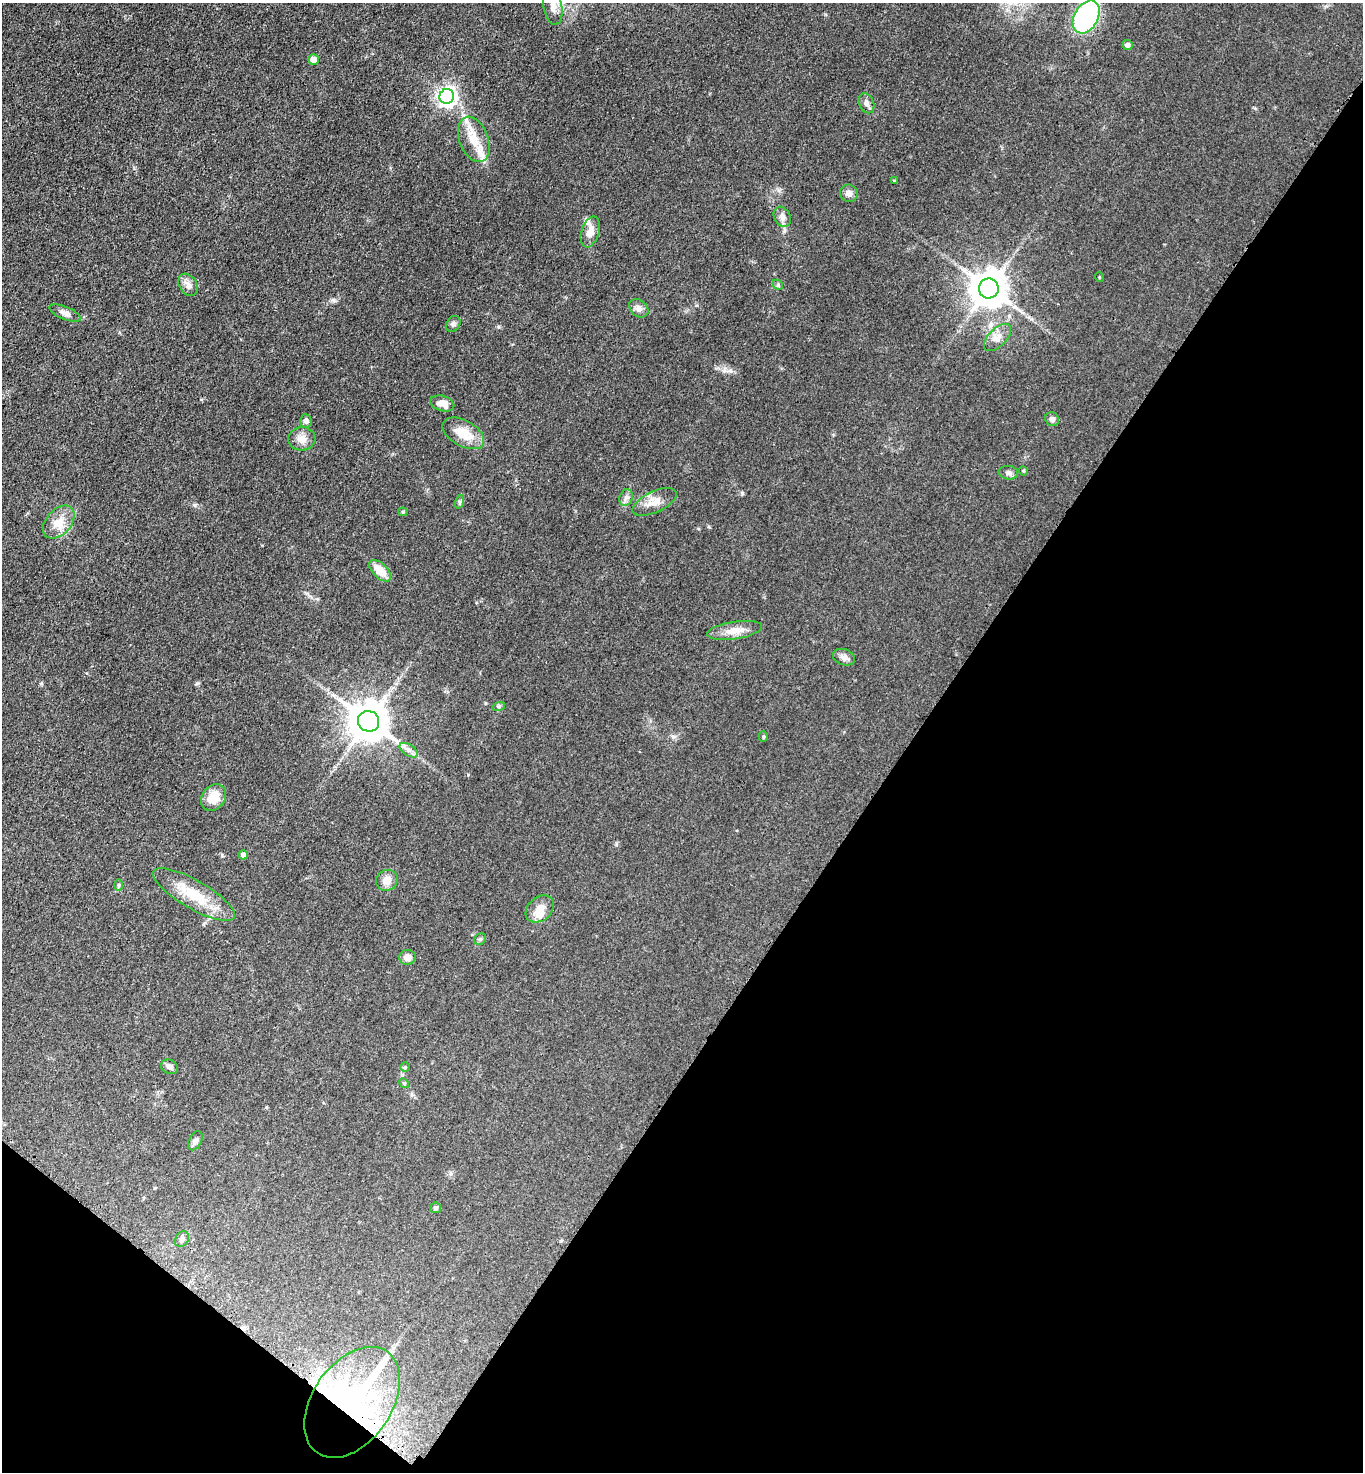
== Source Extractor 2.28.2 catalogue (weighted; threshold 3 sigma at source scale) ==
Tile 15 of 4 x 4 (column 3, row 4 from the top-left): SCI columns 3042-4402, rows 30-1499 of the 5943 x 5939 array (HDU 1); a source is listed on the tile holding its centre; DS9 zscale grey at full resolution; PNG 1365 x 1474 px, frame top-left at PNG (2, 3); each listed source drawn as its Kron ellipse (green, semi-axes under 4 px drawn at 4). Shown black and unused: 37% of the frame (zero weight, under 3 of 4 exposures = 3% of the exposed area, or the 3 px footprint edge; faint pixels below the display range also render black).
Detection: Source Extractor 2.28.2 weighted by HDU 2 'WHT'; one run over the whole footprint, this tile lists its part. Background 0.0414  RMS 0.0059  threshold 0.0268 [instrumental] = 3 sigma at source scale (4.5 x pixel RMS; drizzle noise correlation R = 1.50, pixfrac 1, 0.05/0.05 arcsec/px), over >= 5 px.
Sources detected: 58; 2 inside a brighter object's white glare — neither listed nor drawn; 3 inside a brighter listed object's ellipse — not listed separately; the other 53 listed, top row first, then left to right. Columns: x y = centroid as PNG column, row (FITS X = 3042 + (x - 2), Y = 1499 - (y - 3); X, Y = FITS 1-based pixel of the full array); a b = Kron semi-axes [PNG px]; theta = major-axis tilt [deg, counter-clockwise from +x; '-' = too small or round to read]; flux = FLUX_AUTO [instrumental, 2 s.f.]
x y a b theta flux
553 6 19 9 -80 6
1086 17 18 12 61 92
1127 45 5 5 - 2.2
313 59 5 5 - 4.9
447 96 7 7 - 270
866 103 10 7 -66 2.6
474 139 24 14 -69 12
894 181 3 3 - 0.59
849 193 9 8 - 3.1
782 217 10 8 -61 2.9
590 232 16 9 73 5.5
1099 277 5 3 - 0.49
188 285 12 8 -57 3.4
778 285 6 4 -46 0.88
989 288 10 10 - 1500
639 308 10 8 -39 2.9
65 313 16 6 -23 3.1
453 324 8 6 54 1.6
997 337 17 9 45 4.9
442 403 12 7 -16 6
1052 419 7 6 - 2
306 421 7 6 - 2.3
463 433 23 13 -29 13
302 439 14 11 4 5.3
1023 471 5 4 - 0.72
1008 473 10 6 -7 2
626 498 8 6 69 2
459 502 7 4 71 0.94
655 502 24 10 24 6.8
403 512 4 4 - 0.67
59 522 19 12 47 8.8
380 571 13 7 -45 11
735 630 28 8 9 8
844 657 11 8 -19 2.9
499 706 6 4 19 0.9
368 721 11 10 - 1900
763 737 5 4 - 0.76
409 750 10 5 -34 2.6
213 797 14 11 52 9.9
243 855 4 4 - 2.7
387 880 11 10 - 5.5
119 885 6 4 89 0.82
194 895 47 14 -30 20
540 909 16 11 41 7
480 939 6 5 - 0.95
407 957 8 7 - 3.9
170 1067 9 7 -26 2.2
405 1067 5 5 - 0.83
404 1083 5 4 - 0.75
195 1141 10 6 63 2
435 1208 5 5 - 1.1
182 1239 8 6 56 1.8
352 1402 61 39 55 170
Overlapping masked pixels (flux is a lower limit): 1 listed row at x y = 352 1402
Unlisted compact peaks at least as high as the median listed source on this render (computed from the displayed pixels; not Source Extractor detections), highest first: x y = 742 493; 195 505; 334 300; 674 737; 222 855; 779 190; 197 683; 498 327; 709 527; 616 844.